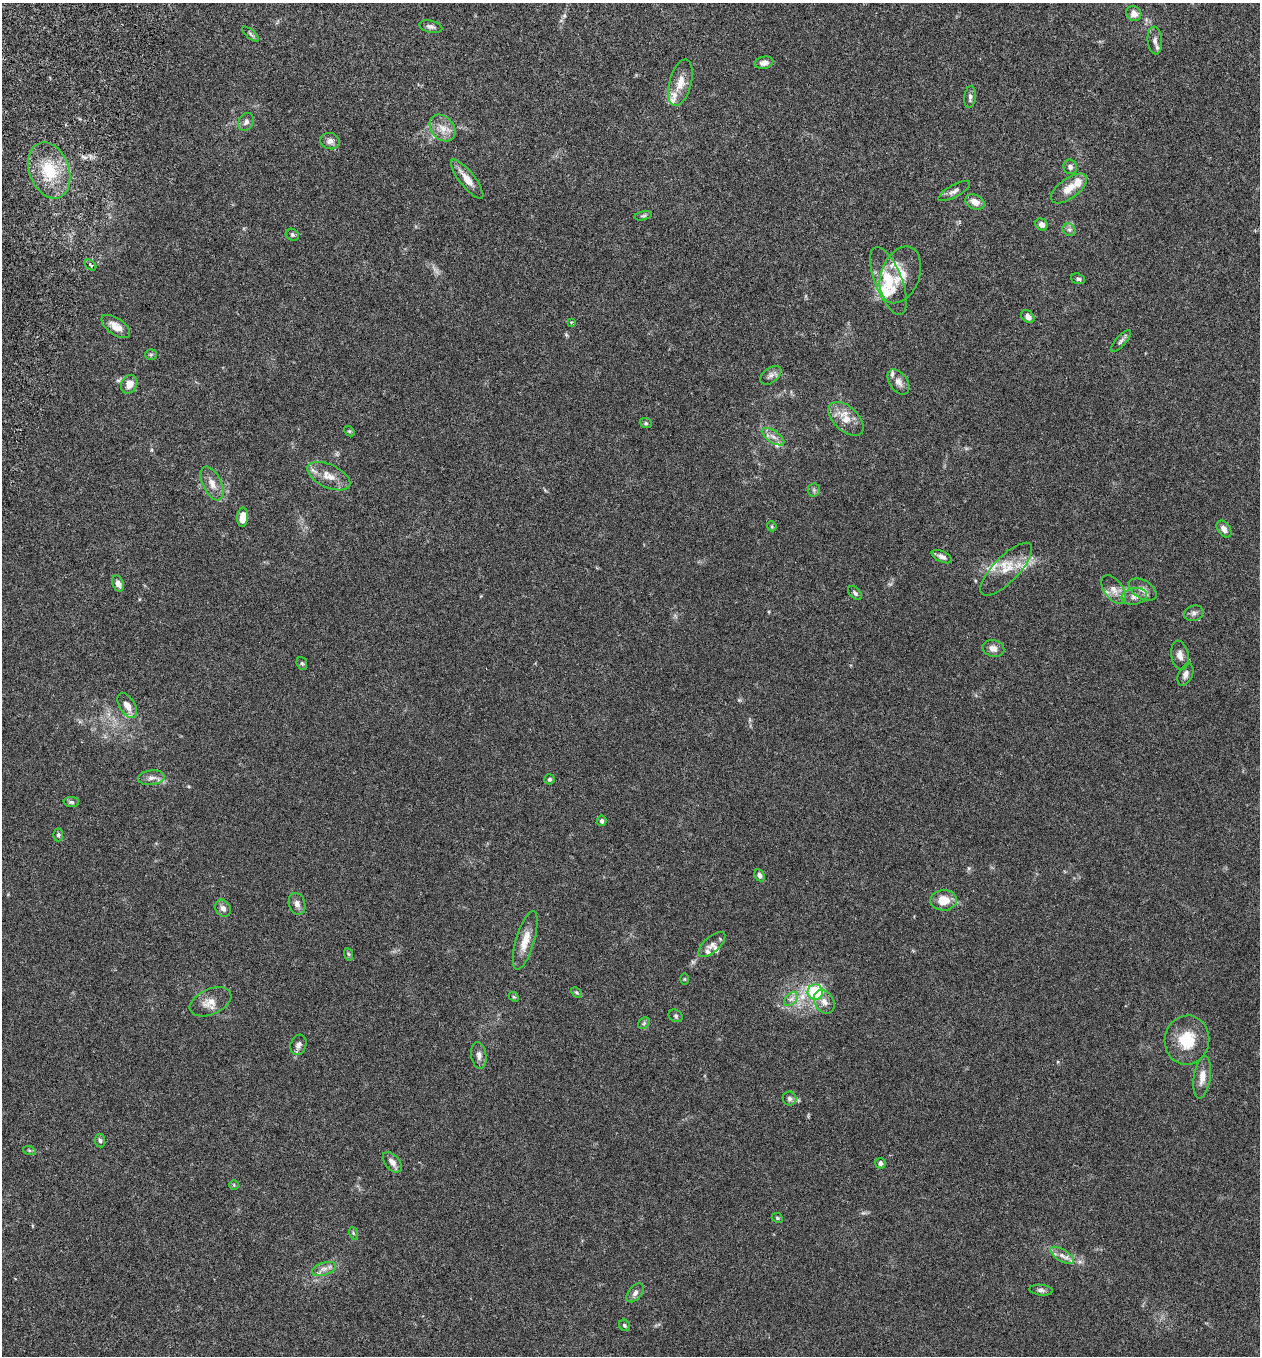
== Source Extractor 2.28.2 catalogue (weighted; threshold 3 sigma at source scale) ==
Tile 11 of 4 x 4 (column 3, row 3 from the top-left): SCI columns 2708-3965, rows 1382-2735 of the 5544 x 5467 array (HDU 1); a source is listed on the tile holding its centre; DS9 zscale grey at full resolution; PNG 1262 x 1358 px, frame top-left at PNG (2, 3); each listed source drawn as its Kron ellipse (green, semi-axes under 4 px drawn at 4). Shown black and unused: <1% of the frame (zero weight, under 3 of 6 exposures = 3% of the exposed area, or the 3 px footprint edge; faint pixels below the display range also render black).
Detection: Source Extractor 2.28.2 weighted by HDU 2 'WHT'; one run over the whole footprint, this tile lists its part. Background 0.0173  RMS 0.0019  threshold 0.00788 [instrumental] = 3 sigma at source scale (4.09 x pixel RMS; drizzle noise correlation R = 1.36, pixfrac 0.8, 0.05/0.05 arcsec/px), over >= 5 px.
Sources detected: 104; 11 inside a brighter listed object's ellipse — not listed separately; the other 93 listed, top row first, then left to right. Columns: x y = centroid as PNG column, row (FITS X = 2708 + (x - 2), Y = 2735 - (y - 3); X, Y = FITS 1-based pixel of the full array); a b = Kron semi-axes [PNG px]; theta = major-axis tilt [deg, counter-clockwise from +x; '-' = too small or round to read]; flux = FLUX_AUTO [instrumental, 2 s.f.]
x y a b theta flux
1134 14 8 7 - 1.2
431 27 12 6 -13 0.59
250 34 10 3 -40 0.31
1155 40 14 7 -86 0.87
764 63 9 6 11 0.86
680 83 24 11 75 2.3
970 97 11 6 83 0.59
246 122 9 7 61 0.68
443 128 15 11 -50 1.9
330 141 10 8 -12 0.8
1070 167 7 6 - 0.57
49 170 29 20 -70 7.3
467 179 24 7 -52 2
1069 188 21 10 36 2.2
954 191 18 6 29 0.77
975 202 10 7 -25 1.5
643 216 9 4 12 0.32
1042 224 6 5 - 0.75
1069 230 7 6 - 0.45
292 235 7 6 - 0.35
90 265 6 4 -41 0.34
900 275 29 19 69 4
1078 279 7 5 -19 0.35
888 281 36 13 -68 5.4
1028 317 7 5 -39 0.76
571 322 4 3 - 0.17
116 326 17 8 -35 1.6
1121 341 14 5 48 0.56
151 355 6 5 - 0.3
771 375 12 7 37 0.74
898 382 14 9 -54 1
129 384 9 7 64 1.6
846 419 21 12 -43 2.5
646 423 6 5 - 0.25
349 431 6 4 -42 0.21
773 437 13 6 -34 0.93
329 476 23 11 -25 2.5
212 484 18 9 -65 1.7
814 490 6 6 - 0.41
243 517 9 5 86 2.1
772 526 5 4 - 0.21
1224 529 9 6 -53 0.98
942 557 11 5 -24 0.77
1006 569 34 13 46 3.6
118 583 8 5 -69 0.95
1143 589 15 9 -31 1.2
1114 590 16 9 -53 1.4
855 593 8 5 -45 0.42
1134 596 13 8 10 1.1
1194 613 10 7 17 0.62
993 648 11 8 -14 1.2
1180 655 15 8 -80 1.1
302 663 6 5 - 0.29
1185 674 12 7 66 0.75
127 706 14 7 -58 1.6
151 778 13 7 6 0.94
549 779 5 5 - 0.33
71 802 8 5 -4 0.37
602 821 5 5 - 0.39
58 835 6 5 - 0.35
759 875 6 5 - 0.62
944 900 13 10 3 2.8
297 904 11 8 -73 0.87
223 908 9 7 -58 0.79
525 940 30 9 73 2.7
712 945 16 7 42 0.93
348 954 6 4 -70 0.24
684 979 5 4 - 0.18
815 992 8 7 - 11
576 993 6 4 -44 0.24
514 997 5 4 - 0.22
791 999 8 5 44 0.62
210 1002 22 12 24 2.1
824 1002 12 9 -58 1.2
676 1016 7 6 - 0.34
644 1023 6 5 - 0.35
1187 1040 25 22 80 5.6
298 1045 10 7 71 0.74
479 1055 13 7 -82 0.92
1202 1077 21 8 82 1.9
790 1098 7 6 - 0.54
100 1141 7 5 -84 0.38
29 1150 6 4 -19 0.23
392 1162 12 7 -50 0.98
880 1163 5 5 - 0.6
234 1185 5 5 - 0.21
777 1218 6 4 -23 0.22
353 1233 6 4 -71 0.24
1062 1255 13 6 -32 0.99
324 1269 12 6 18 0.92
1041 1290 12 5 -6 0.52
635 1293 11 6 50 0.72
624 1325 6 5 - 0.27